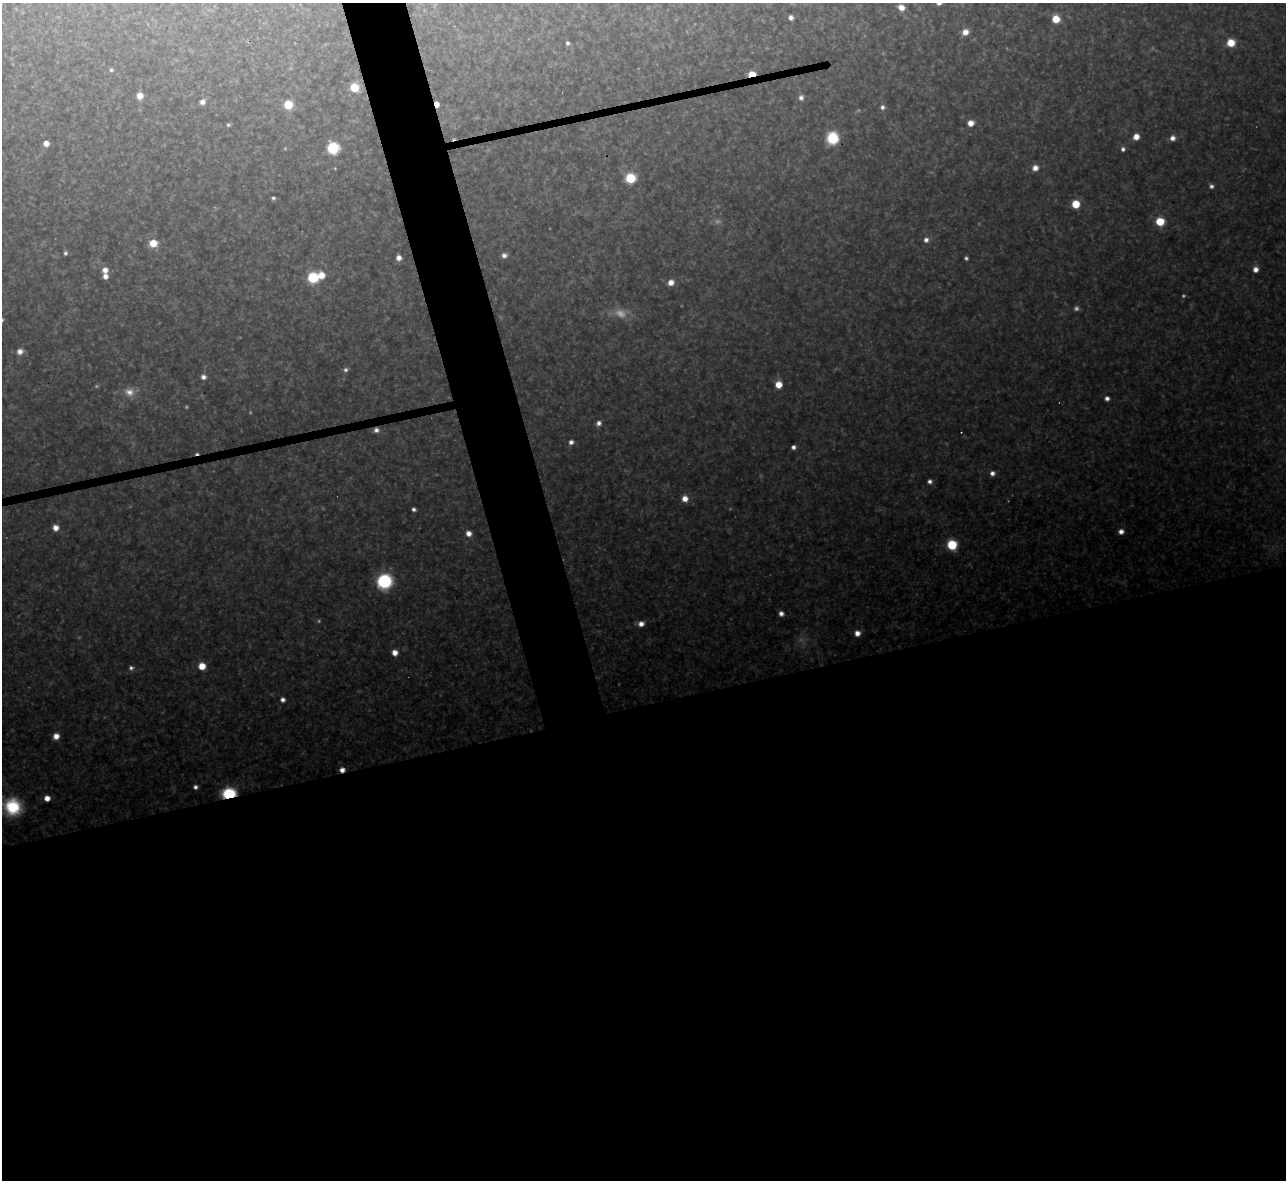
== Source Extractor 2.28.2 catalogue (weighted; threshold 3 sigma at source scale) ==
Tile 15 of 4 x 4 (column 3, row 4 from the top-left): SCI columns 2567-3850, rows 142-1319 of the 5133 x 5115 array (HDU 1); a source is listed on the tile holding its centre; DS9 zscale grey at full resolution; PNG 1288 x 1182 px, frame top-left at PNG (2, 3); no overlay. Shown black and unused: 44% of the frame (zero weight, under 3 of 4 exposures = <1% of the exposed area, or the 3 px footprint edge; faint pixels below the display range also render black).
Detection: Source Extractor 2.28.2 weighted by HDU 2 'WHT'; one run over the whole footprint, this tile lists its part. Background 0.334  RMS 0.02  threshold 0.0884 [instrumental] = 3 sigma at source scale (4.5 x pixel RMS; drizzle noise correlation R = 1.50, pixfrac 1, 0.05/0.05 arcsec/px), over >= 5 px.
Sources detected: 85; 9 too faint to see at this stretch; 4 cosmic-ray / hot-pixel residue — not listed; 1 inside a brighter listed object's ellipse — not listed separately; the other 71 listed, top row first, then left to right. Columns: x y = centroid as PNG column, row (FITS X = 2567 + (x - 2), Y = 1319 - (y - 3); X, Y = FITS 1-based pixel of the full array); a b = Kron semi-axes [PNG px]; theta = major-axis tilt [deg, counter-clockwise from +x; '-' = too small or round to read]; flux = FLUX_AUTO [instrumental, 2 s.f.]
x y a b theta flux
901 7 6 5 - 20
791 17 4 4 - 8.7
1056 19 6 6 - 45
965 32 7 7 - 17
568 43 4 4 - 6.1
1231 43 8 7 - 36
111 70 5 5 - 4.1
752 74 6 4 8 55
354 88 7 6 - 59
140 96 6 6 - 23
801 98 7 6 - 8.6
202 102 7 6 - 11
437 104 5 4 - 17
288 105 6 6 - 65
882 107 6 6 - 6.9
970 123 6 5 - 19
228 125 5 4 - 3.3
1136 137 6 5 - 20
832 138 13 12 - 62
1173 138 6 6 - 12
46 144 6 6 - 14
333 148 8 8 - 100
1123 149 5 5 - 6.3
1035 168 7 7 - 15
630 178 7 7 - 98
1211 186 6 5 - 6.4
273 198 4 4 - 3.9
1076 204 7 6 - 45
1160 221 7 7 - 58
926 240 7 6 - 9.4
153 243 7 7 - 39
65 253 5 4 - 4.5
504 255 6 6 - 8.9
399 258 5 5 - 13
966 258 4 4 - 4.4
1255 269 6 5 - 16
105 270 7 7 - 15
321 275 7 6 - 29
313 278 8 7 - 100
671 282 7 6 - 18
20 351 8 7 - 13
346 370 7 6 - 6.1
203 377 6 6 - 9.2
778 384 6 6 - 29
129 392 15 12 -17 24
1107 398 4 4 - 10
599 423 6 6 - 9.6
571 442 5 4 - 9.8
793 447 4 4 - 7.5
992 473 6 6 - 9.7
930 481 5 5 - 7.8
685 499 7 7 - 19
414 509 4 4 - 6
56 528 6 6 - 17
1121 531 6 5 - 12
469 533 6 6 - 15
952 545 7 6 - 100
384 581 12 11 - 170
781 613 5 5 - 11
641 624 7 6 - 14
857 633 6 6 - 16
395 653 6 5 - 19
202 666 6 6 - 36
131 668 6 6 - 6.3
283 700 5 5 - 9.1
56 736 6 6 - 19
342 770 5 5 - 14
195 787 5 4 - 6.8
229 794 8 6 6 170
47 798 5 5 - 20
12 807 21 19 -9 120
Overlapping masked pixels (flux is a lower limit): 4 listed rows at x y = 752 74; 437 104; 342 770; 229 794
Isophote crosses this tile's border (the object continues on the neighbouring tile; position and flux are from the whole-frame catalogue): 1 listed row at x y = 12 807